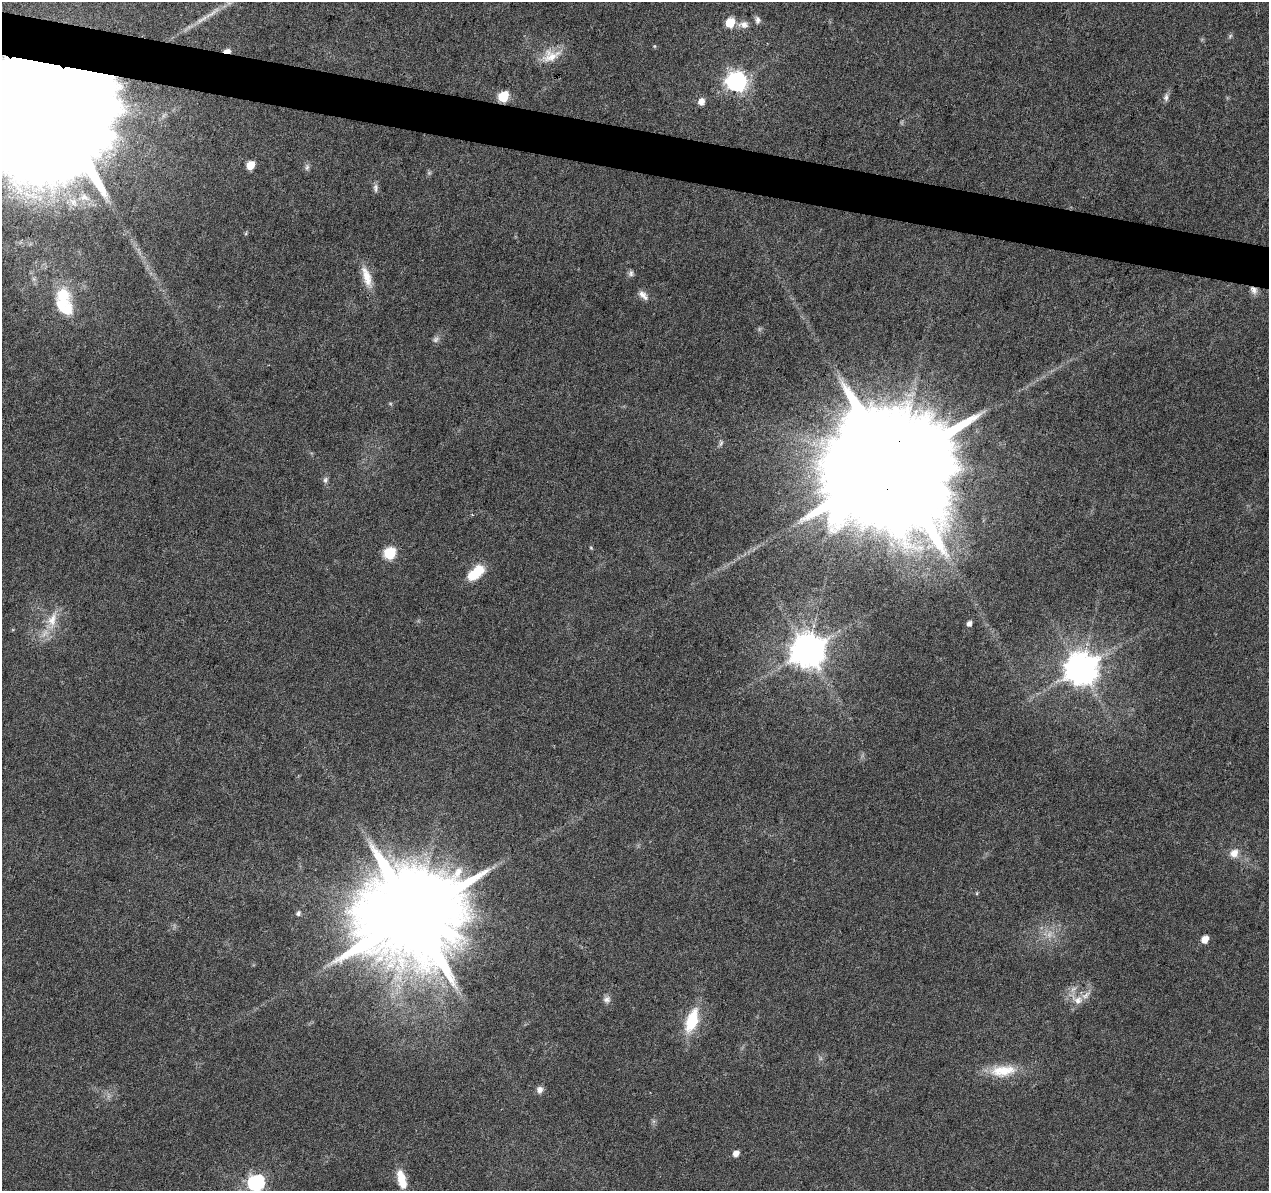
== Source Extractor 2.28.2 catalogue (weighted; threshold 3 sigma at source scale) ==
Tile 11 of 4 x 4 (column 3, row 3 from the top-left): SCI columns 2541-3807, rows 1473-2661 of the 5074 x 5261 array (HDU 1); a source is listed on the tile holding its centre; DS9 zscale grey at full resolution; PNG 1271 x 1193 px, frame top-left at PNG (2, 2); no overlay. Shown black and unused: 4% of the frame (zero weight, under 3 of 6 exposures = <1% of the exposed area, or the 3 px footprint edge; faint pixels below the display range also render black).
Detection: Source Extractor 2.28.2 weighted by HDU 2 'WHT'; one run over the whole footprint, this tile lists its part. Background 0.0432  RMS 0.0035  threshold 0.0145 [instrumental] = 3 sigma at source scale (4.09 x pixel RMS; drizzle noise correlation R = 1.36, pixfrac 0.8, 0.0396/0.0396 arcsec/px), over >= 5 px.
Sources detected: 51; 4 too faint to see at this stretch — not listed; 2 inside a brighter listed object's ellipse — not listed separately; the other 45 listed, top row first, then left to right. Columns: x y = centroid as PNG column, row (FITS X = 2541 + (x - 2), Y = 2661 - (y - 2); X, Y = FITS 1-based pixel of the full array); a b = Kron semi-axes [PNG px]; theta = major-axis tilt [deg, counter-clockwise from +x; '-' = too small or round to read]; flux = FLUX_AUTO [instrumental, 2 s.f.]
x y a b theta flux
200 20 10 6 39 1.4
758 20 10 7 -82 1.3
730 22 6 6 - 13
744 24 13 9 -1 2.5
1230 36 7 4 46 0.54
227 51 7 4 3 3.6
550 56 26 17 19 6.9
736 81 8 8 - 200
503 96 6 6 - 20
1166 97 11 6 87 1.2
701 102 7 6 - 2.6
53 109 61 26 74 28000
250 165 6 5 - 6.7
307 167 8 6 69 0.92
376 188 12 6 -90 1.2
84 197 15 11 -17 4.5
246 233 6 3 73 0.38
631 273 8 7 - 0.97
367 277 31 10 -72 5.6
1254 290 11 8 -55 1.8
643 295 15 7 -45 2
63 306 36 23 -63 14
721 443 10 5 84 0.84
892 466 44 30 79 19000
325 480 8 6 79 0.95
591 548 4 4 - 0.37
390 553 7 6 - 29
476 573 22 11 41 9.1
52 620 26 13 79 7.1
969 624 6 5 - 1.4
807 651 10 10 - 790
1081 669 10 9 - 730
1234 853 10 9 - 3.1
977 893 5 3 - 0.32
298 913 6 5 - 0.83
413 915 27 24 57 8600
1205 939 6 5 - 3.7
607 999 10 9 - 1.5
1078 1000 16 12 -23 4.1
692 1021 32 14 71 13
1003 1071 38 15 6 10
540 1090 8 7 - 1.7
736 1153 6 5 - 2.3
402 1179 23 9 -76 6.3
256 1182 8 7 - 97
Overlapping masked pixels (flux is a lower limit): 4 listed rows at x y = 227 51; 53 109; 1254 290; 892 466
Isophote crosses this tile's border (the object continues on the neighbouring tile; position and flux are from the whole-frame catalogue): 2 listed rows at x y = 53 109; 256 1182